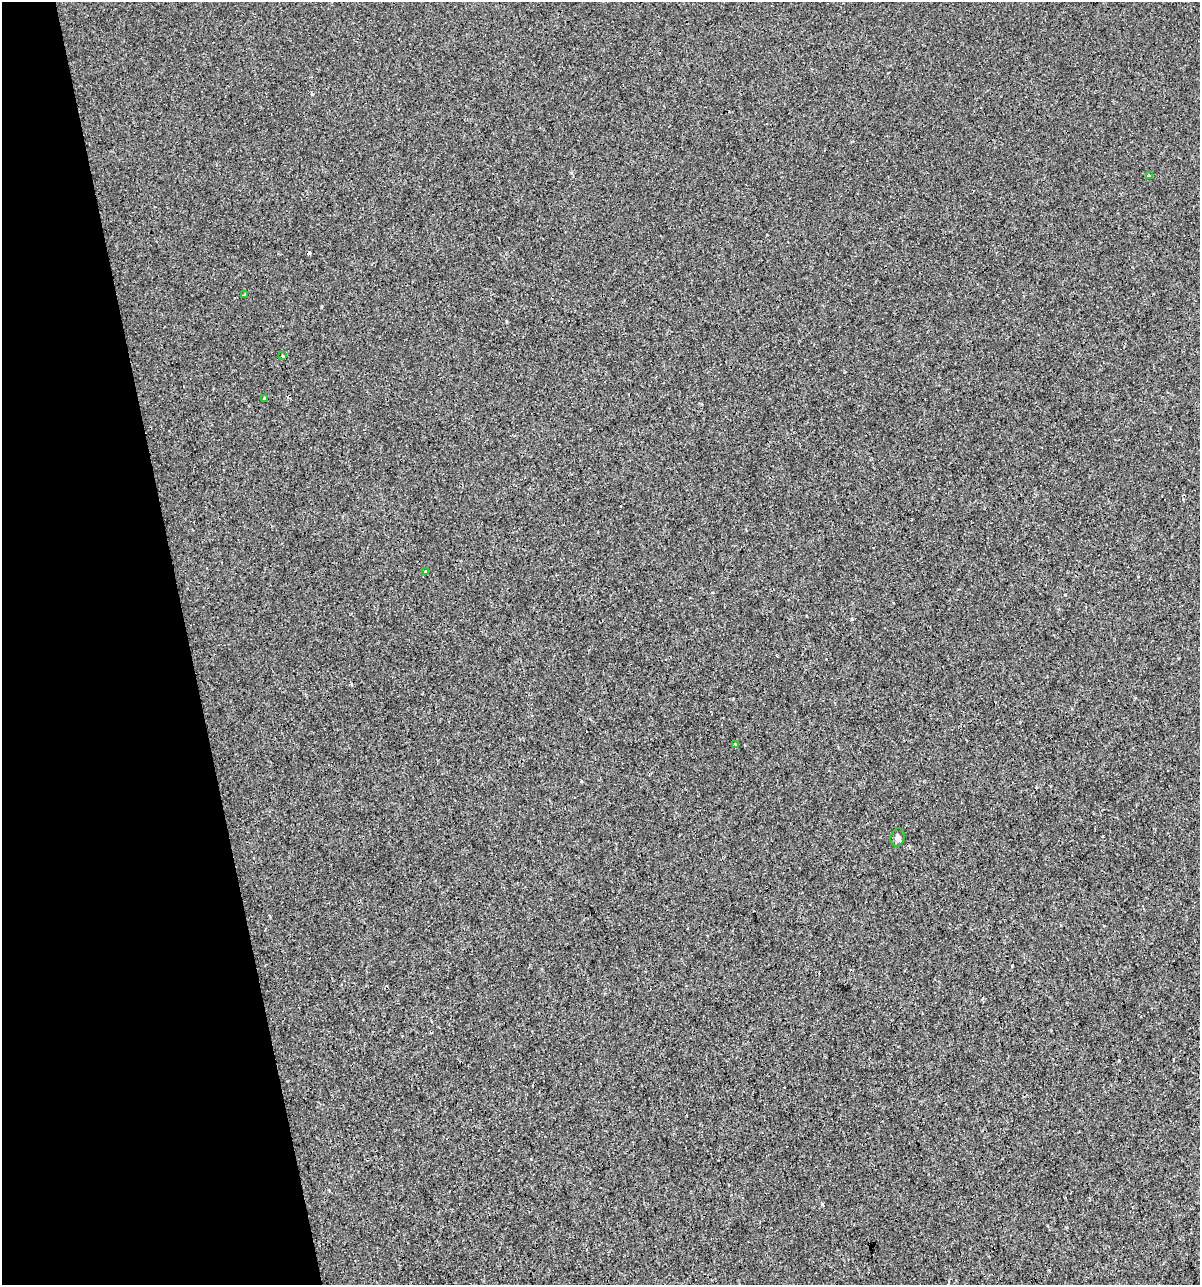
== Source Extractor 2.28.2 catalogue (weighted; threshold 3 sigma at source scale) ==
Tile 5 of 4 x 4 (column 1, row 2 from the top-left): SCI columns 46-1243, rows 2567-3849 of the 4930 x 5132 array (HDU 1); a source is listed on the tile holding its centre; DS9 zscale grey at full resolution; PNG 1202 x 1287 px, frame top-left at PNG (2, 2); each listed source drawn as its Kron ellipse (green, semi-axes under 4 px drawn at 4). Shown black and unused: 16% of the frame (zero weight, under 3 of 4 exposures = <1% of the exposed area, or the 3 px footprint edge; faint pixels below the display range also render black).
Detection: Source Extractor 2.28.2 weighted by HDU 2 'WHT'; one run over the whole footprint, this tile lists its part. Background 2.15e-04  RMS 0.0017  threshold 0.00763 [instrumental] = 3 sigma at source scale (4.5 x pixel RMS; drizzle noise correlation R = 1.50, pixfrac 1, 0.0396/0.0396 arcsec/px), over >= 5 px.
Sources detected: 11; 4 cosmic-ray / hot-pixel residue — neither listed nor drawn; the other 7 listed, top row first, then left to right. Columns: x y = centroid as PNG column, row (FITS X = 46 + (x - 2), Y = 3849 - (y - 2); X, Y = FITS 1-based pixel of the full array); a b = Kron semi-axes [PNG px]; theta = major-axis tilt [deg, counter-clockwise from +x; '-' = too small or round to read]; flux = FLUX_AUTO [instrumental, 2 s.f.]
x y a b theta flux
1149 175 4 3 - 0.33
245 295 4 4 - 0.17
283 356 3 3 - 0.61
264 399 3 2 - 0.2
426 571 3 3 - 0.72
735 745 3 3 - 0.49
898 837 9 7 77 0.49